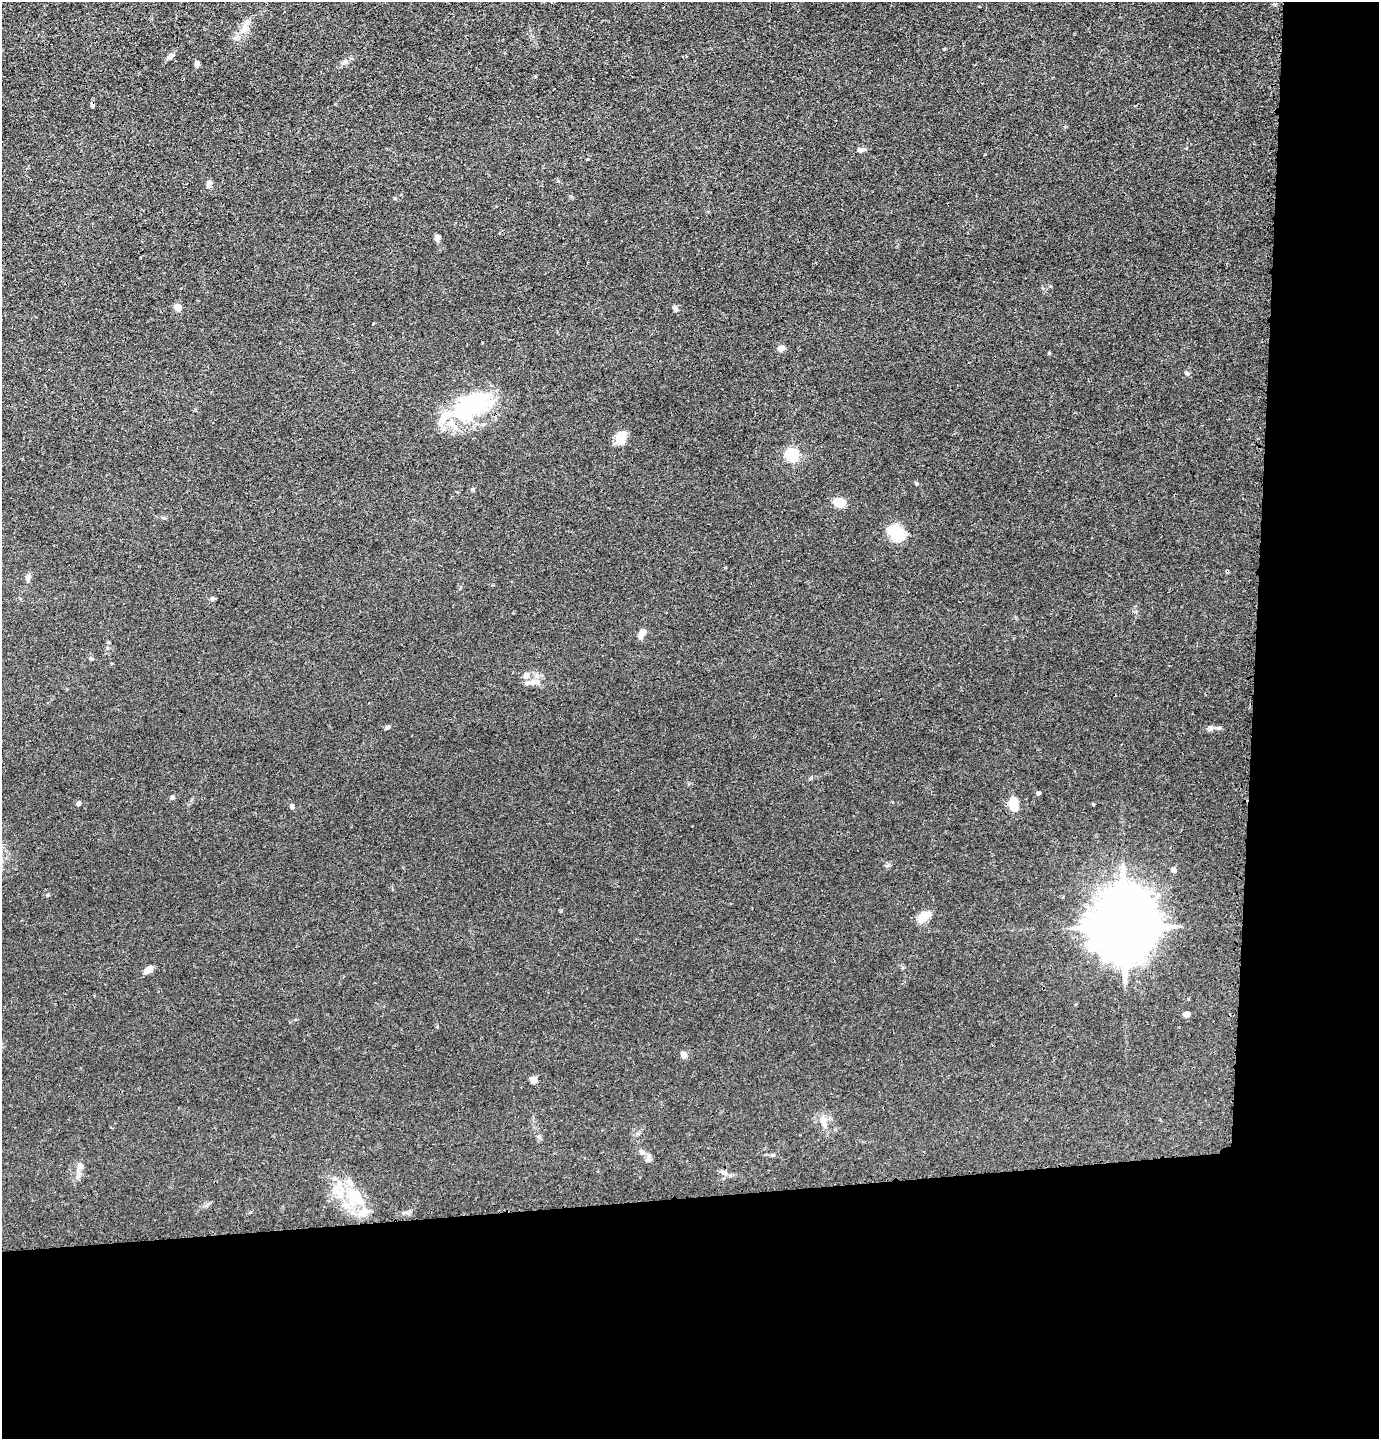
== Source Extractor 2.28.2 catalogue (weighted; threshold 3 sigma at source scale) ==
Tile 9 of 3 x 3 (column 3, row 3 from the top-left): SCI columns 2853-4229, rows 22-1458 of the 4327 x 4353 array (HDU 1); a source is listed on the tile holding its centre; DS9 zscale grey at full resolution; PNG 1381 x 1441 px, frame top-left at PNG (2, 2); no overlay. Shown black and unused: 24% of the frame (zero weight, under 3 of 4 exposures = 3% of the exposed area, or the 3 px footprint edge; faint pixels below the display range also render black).
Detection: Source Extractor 2.28.2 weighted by HDU 2 'WHT'; one run over the whole footprint, this tile lists its part. Background 0.0138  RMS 0.0026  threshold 0.0117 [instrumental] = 3 sigma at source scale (4.5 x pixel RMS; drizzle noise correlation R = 1.50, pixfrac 1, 0.05/0.05 arcsec/px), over >= 5 px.
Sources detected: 56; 2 inside a brighter object's white glare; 1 cosmic-ray / hot-pixel residue — not listed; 7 inside a brighter listed object's ellipse — not listed separately; the other 46 listed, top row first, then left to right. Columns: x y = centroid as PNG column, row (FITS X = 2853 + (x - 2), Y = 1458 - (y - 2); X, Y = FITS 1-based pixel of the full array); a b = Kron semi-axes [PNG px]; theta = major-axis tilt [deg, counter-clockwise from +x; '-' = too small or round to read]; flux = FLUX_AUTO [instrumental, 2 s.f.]
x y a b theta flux
247 27 13 6 -30 1.3
171 56 10 6 33 0.98
344 62 14 6 37 1
197 63 6 5 - 0.77
860 150 11 6 5 0.9
209 184 9 6 80 0.98
437 238 8 6 90 0.82
178 307 8 6 -40 1.8
675 309 9 5 -75 0.68
373 324 3 2 - 0.18
781 348 7 6 - 1.4
1187 373 6 5 - 0.43
476 402 45 33 -7 18
621 438 15 12 84 3.5
792 455 6 5 - 36
916 483 5 3 - 0.28
840 503 9 7 -10 5.4
164 518 6 4 -17 0.33
896 533 23 13 -41 6.6
28 578 11 4 70 0.66
212 598 6 5 - 0.48
642 633 12 6 60 1.8
91 658 6 4 0 0.29
534 682 18 8 4 2.1
388 727 7 5 18 0.45
1210 728 9 6 39 0.72
1219 728 7 5 -7 0.59
1038 793 4 4 - 0.49
172 797 5 5 - 0.54
79 803 6 5 - 0.46
1014 804 14 8 -80 5.1
292 807 9 5 -73 0.59
1174 870 7 5 -70 0.59
924 916 16 10 15 2.9
1124 927 20 17 84 2400
148 970 11 6 37 1.8
1186 1014 6 5 - 1.3
684 1055 8 6 -64 1.1
534 1080 9 8 - 0.86
823 1122 20 7 -71 2
642 1153 9 4 0 0.66
648 1159 11 6 51 0.76
81 1166 9 7 -64 1
724 1173 10 6 -7 0.98
334 1178 7 6 - 0.71
355 1194 26 22 36 9.2
Overlapping masked pixels (flux is a lower limit): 1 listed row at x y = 1124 927
Unlisted compact peaks at least as high as the median listed source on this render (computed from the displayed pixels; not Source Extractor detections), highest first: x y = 1049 353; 811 778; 944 49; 773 1155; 1093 804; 395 198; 437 1027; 558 181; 888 865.